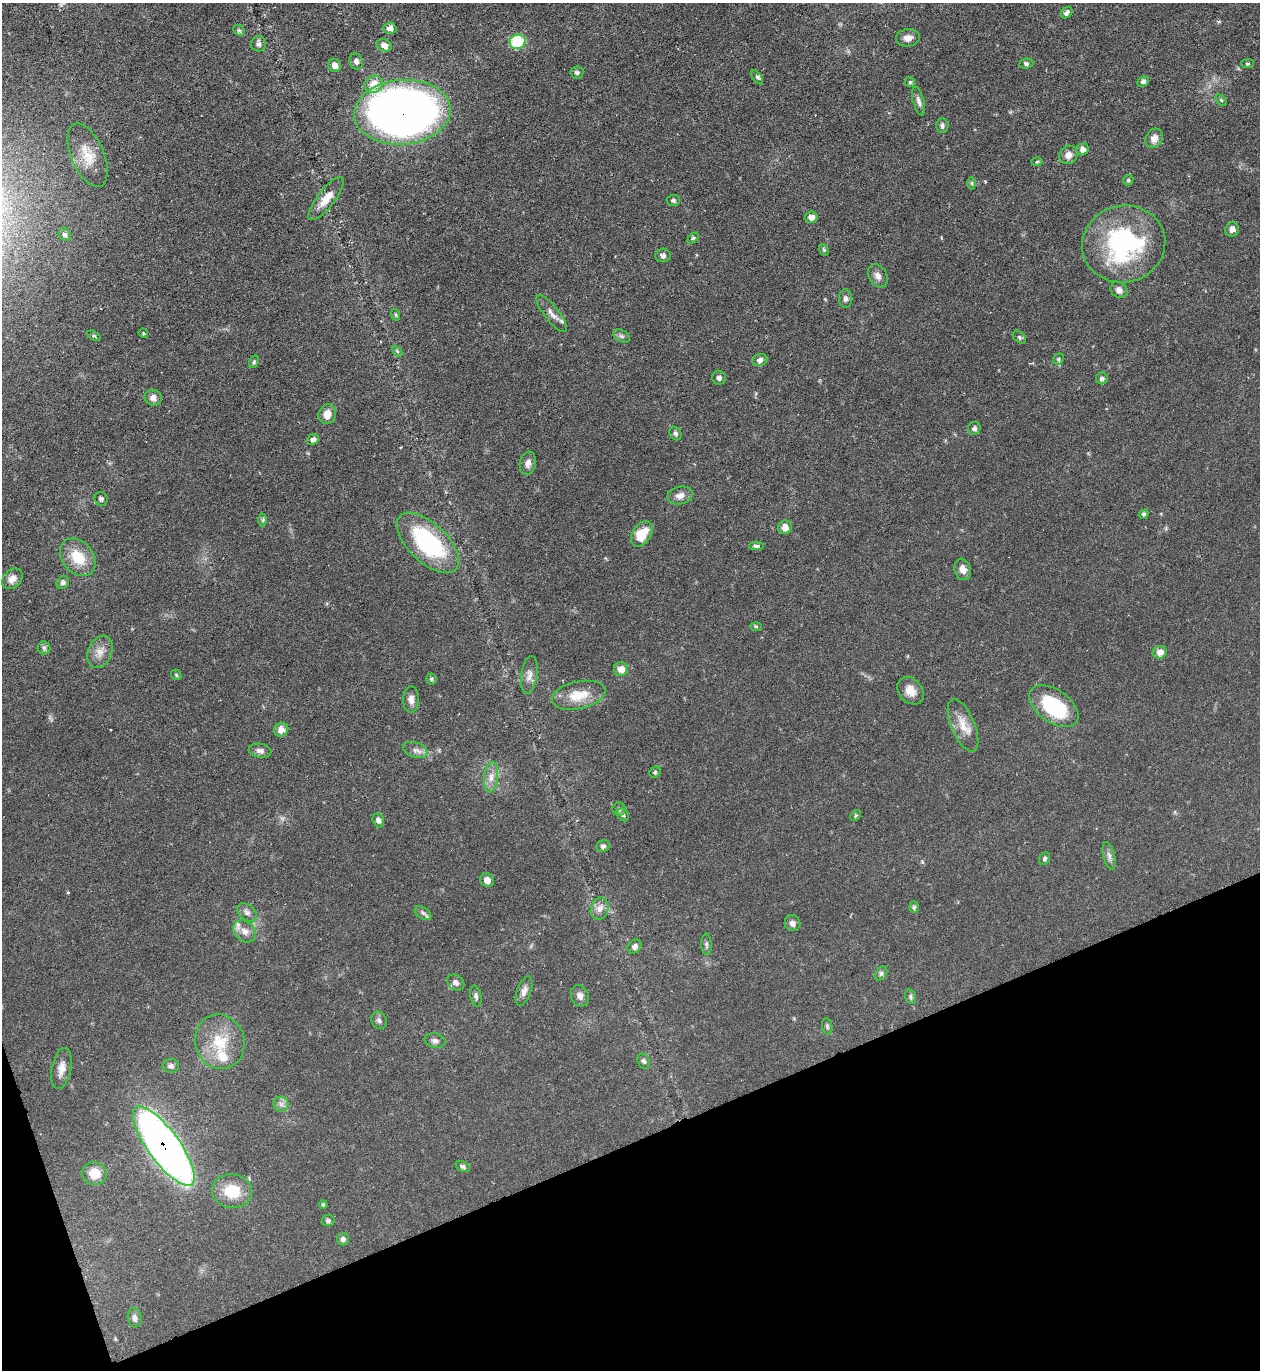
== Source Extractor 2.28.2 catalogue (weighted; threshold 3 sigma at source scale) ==
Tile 14 of 4 x 4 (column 2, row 4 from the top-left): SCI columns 1407-2664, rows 1-1368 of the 5460 x 5473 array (HDU 1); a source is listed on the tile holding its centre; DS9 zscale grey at full resolution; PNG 1262 x 1372 px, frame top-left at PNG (2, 3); each listed source drawn as its Kron ellipse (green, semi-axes under 4 px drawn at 4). Shown black and unused: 18% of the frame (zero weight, under 4 of 8 exposures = <1% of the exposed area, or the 3 px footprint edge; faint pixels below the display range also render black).
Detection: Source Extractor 2.28.2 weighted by HDU 2 'WHT'; one run over the whole footprint, this tile lists its part. Background 0.0583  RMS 0.0049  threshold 0.02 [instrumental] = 3 sigma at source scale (4.09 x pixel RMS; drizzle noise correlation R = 1.36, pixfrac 0.8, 0.05/0.05 arcsec/px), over >= 5 px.
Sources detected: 126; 1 inside a brighter listed object's ellipse — not listed separately; the other 125 listed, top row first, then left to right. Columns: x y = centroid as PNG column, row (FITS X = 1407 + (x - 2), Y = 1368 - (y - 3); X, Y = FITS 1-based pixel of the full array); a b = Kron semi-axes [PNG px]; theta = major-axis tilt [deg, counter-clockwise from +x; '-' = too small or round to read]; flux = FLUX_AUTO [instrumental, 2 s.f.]
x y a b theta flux
1067 13 6 5 - 2.1
390 28 7 5 2 2.9
239 30 6 5 - 0.82
908 38 12 8 7 2.9
517 42 8 7 - 19
258 44 7 7 - 1.7
384 45 7 6 - 3
356 61 8 6 -71 1.7
1026 64 7 5 7 1
1247 64 6 4 7 0.67
335 65 7 6 - 2.8
577 72 6 6 - 1
757 77 8 4 -54 0.87
1143 81 6 4 25 1.2
910 82 5 5 - 0.69
374 84 9 8 - 6.5
1221 100 6 4 -45 0.64
919 101 15 5 -74 1.9
402 112 48 32 5 400
942 125 7 6 - 1.1
1154 138 10 8 59 3.2
1082 149 6 6 - 2.1
88 155 34 16 -67 10
1068 155 10 8 49 2.7
1037 162 5 3 - 0.55
1128 180 5 4 - 0.6
972 183 6 4 -88 0.57
326 199 26 8 52 6.2
673 200 7 5 4 1.1
811 217 6 6 - 2.3
1232 229 7 7 - 2.5
65 234 6 6 - 1.2
693 238 6 4 44 0.72
1124 244 42 38 16 67
824 250 6 4 -60 0.72
663 255 8 6 3 1.4
878 276 12 9 -59 2.5
1119 290 9 7 -32 2.4
846 299 9 6 90 1.5
552 313 23 7 -52 3.5
396 315 6 3 -71 0.57
143 333 5 4 - 0.49
94 336 7 3 -30 0.66
622 336 9 6 -27 1.1
1019 337 7 5 -41 0.91
397 351 6 3 -46 0.55
1059 359 6 5 - 0.79
760 360 7 6 - 2.7
254 362 6 4 69 0.7
719 378 7 7 - 1.4
1102 378 6 6 - 1.3
153 398 8 8 - 2.4
327 414 10 8 68 4.2
974 428 6 6 - 1.3
675 434 7 5 -57 1.1
313 439 6 5 - 2.2
528 463 11 8 79 2.6
680 495 13 8 12 2.9
101 499 7 6 - 1.3
1144 514 5 4 - 0.84
263 520 6 4 89 0.69
785 527 7 6 - 3.8
642 534 14 9 57 10
428 543 39 19 -43 53
756 546 7 4 -1 1.2
78 557 21 15 -49 12
963 569 11 8 -72 3.2
12 579 11 8 46 3.2
63 582 7 5 51 1.3
756 626 6 4 -1 0.56
44 648 6 6 - 1
100 652 17 11 67 4.4
1160 652 7 6 - 3.7
621 669 7 7 - 4.7
176 675 6 4 -48 0.61
529 675 19 8 82 3.1
431 679 5 5 - 0.68
910 691 15 11 -49 4.6
579 695 27 13 12 11
411 699 13 8 -89 2.7
1054 706 28 16 -36 31
963 725 28 11 -67 7.1
281 730 7 7 - 4.5
415 750 13 7 -19 2.2
260 751 11 7 -9 2.2
655 772 6 5 - 0.81
491 777 15 7 84 3.3
619 809 6 6 - 0.95
623 815 7 5 -59 0.93
856 816 6 4 44 0.6
378 820 7 5 -72 1.6
603 846 7 5 22 1.4
1109 856 14 5 -76 1.8
1045 859 7 5 57 0.95
487 880 7 6 - 2.9
914 907 6 5 - 0.79
600 909 11 8 75 2.9
247 912 11 7 -41 1.9
423 913 9 5 -33 1.4
792 923 8 7 - 2
245 931 12 9 -43 3.8
706 944 11 5 -88 1.2
634 946 8 6 44 1.7
881 973 8 5 53 1.1
456 983 9 7 -35 1.8
524 991 15 7 70 2.4
476 996 11 5 -79 1.2
580 996 11 8 -68 2.2
911 997 7 5 -73 0.94
379 1020 9 7 -67 1.4
827 1026 8 5 -81 0.84
435 1041 10 7 -11 1.6
220 1042 27 24 -73 17
644 1061 8 6 -64 1.1
171 1066 8 7 - 1.6
61 1068 21 9 79 4.4
281 1104 7 7 - 1.7
164 1146 48 16 -54 270
463 1167 7 5 -25 1.3
95 1174 12 11 - 7.2
232 1191 20 17 -5 13
323 1205 4 3 - 0.6
328 1220 6 5 - 1.1
343 1239 6 6 - 1.3
135 1318 10 7 -82 1.6
Overlapping masked pixels (flux is a lower limit): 2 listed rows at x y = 402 112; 164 1146